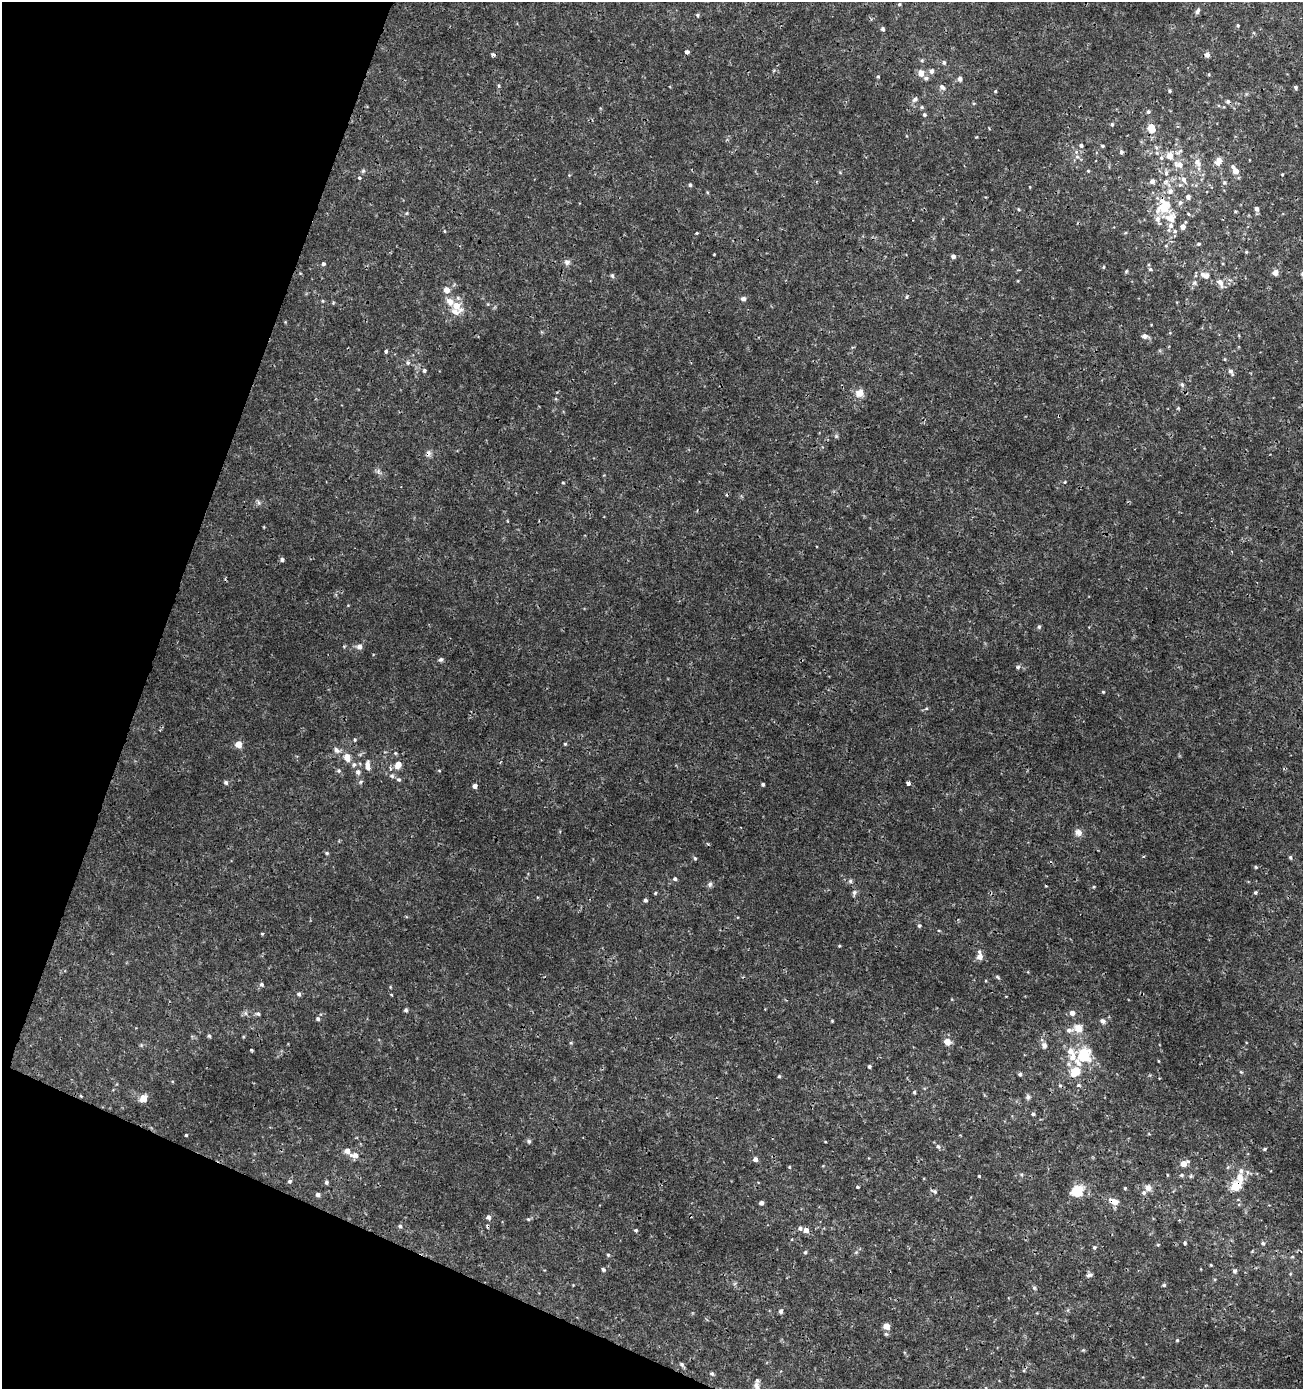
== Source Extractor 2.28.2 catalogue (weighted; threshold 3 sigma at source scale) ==
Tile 9 of 4 x 4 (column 1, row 3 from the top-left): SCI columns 276-1576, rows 1389-2775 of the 5691 x 5560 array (HDU 1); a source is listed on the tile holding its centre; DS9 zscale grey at full resolution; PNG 1305 x 1391 px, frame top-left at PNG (2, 2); no overlay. Shown black and unused: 18% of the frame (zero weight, under 3 of 4 exposures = <1% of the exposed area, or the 3 px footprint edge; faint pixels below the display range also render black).
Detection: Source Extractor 2.28.2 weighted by HDU 2 'WHT'; one run over the whole footprint, this tile lists its part. Background 0.00201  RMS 0.001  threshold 0.00451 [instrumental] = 3 sigma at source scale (4.5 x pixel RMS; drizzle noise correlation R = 1.50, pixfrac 1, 0.0396/0.0396 arcsec/px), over >= 5 px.
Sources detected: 219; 4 cosmic-ray / hot-pixel residue — not listed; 12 inside a brighter listed object's ellipse — not listed separately; the other 203 listed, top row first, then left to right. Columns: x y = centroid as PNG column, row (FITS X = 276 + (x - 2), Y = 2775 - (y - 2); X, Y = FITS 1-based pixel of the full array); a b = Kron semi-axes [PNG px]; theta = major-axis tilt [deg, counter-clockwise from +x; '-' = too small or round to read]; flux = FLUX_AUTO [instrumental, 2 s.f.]
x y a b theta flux
899 4 5 4 - 0.12
1197 11 8 5 64 0.26
697 15 5 4 - 0.14
1238 25 4 4 - 0.12
883 29 4 4 - 0.19
687 52 4 4 - 0.45
1207 54 5 5 - 0.46
493 55 4 3 - 0.33
922 60 6 4 18 0.11
944 62 5 5 - 0.21
931 71 6 5 - 0.42
921 73 7 6 - 0.7
878 77 4 3 - 0.1
926 78 5 5 - 0.22
960 79 5 5 - 0.3
942 87 7 6 - 0.37
1295 87 5 4 - 0.18
995 91 4 3 - 0.097
1170 91 4 4 - 0.13
915 99 8 6 32 0.29
1148 112 5 4 - 0.15
924 115 5 4 - 0.17
1112 124 5 4 - 0.17
1151 128 7 6 - 1.6
1081 145 5 4 - 0.23
1102 146 4 3 - 0.13
1121 152 5 4 - 0.23
1169 156 7 6 - 0.95
1077 157 6 5 - 0.23
1161 158 6 5 - 0.19
1218 161 10 7 68 0.75
1197 162 12 8 -67 0.68
1179 165 11 7 -14 0.76
363 171 6 4 44 0.14
1088 171 4 3 - 0.087
1236 171 6 5 - 0.77
1166 173 8 5 89 0.27
1282 174 4 2 - 0.075
359 178 5 4 - 0.13
1184 179 9 6 -65 0.47
1152 181 5 5 - 0.37
1166 182 8 6 47 0.32
1224 182 5 4 - 0.15
690 185 4 4 - 0.16
1170 191 9 8 - 0.5
707 192 5 3 - 0.096
1188 197 6 6 - 0.26
1164 207 19 12 40 2.4
1018 209 4 3 - 0.091
1257 209 5 5 - 0.34
1235 211 4 3 - 0.1
407 213 6 3 71 0.1
1188 214 5 3 - 0.098
1170 218 15 12 0 1.2
1183 227 5 5 - 0.51
444 231 5 3 - 0.084
1175 231 5 5 - 0.17
697 233 4 3 - 0.085
1198 244 5 4 - 0.14
1166 246 4 3 - 0.081
1246 252 4 4 - 0.11
714 254 3 2 - 0.07
953 256 5 5 - 0.3
567 262 8 7 - 0.33
323 264 4 4 - 0.2
1103 267 4 4 - 0.11
1150 269 6 5 - 0.18
1126 271 5 5 - 0.12
1275 273 5 5 - 0.76
612 276 6 5 - 0.16
1206 276 8 7 - 0.38
1220 283 12 6 -63 0.54
446 290 5 5 - 0.82
906 297 5 3 - 0.1
743 299 7 5 3 0.27
456 306 12 7 -41 1.5
1145 336 7 6 - 0.37
386 351 4 3 - 0.25
408 363 6 5 - 0.18
424 370 5 5 - 0.19
1231 372 9 4 -58 0.28
1182 384 8 5 -64 0.21
860 393 11 10 - 0.79
836 436 6 4 -46 0.14
428 453 8 7 - 0.32
1065 482 4 4 - 0.087
563 483 4 3 - 0.09
282 559 5 5 - 0.23
1039 627 6 4 68 0.14
359 647 6 6 - 0.44
441 659 6 5 - 0.19
1018 667 5 5 - 0.18
1103 692 4 4 - 0.091
355 740 5 4 - 0.12
565 744 4 4 - 0.11
238 745 5 5 - 1.3
336 750 8 6 -50 0.38
395 753 5 4 - 0.11
347 757 9 7 -72 0.84
354 765 6 5 - 0.19
367 765 12 6 -90 0.58
398 765 9 7 59 0.83
439 770 5 3 - 0.078
339 771 5 5 - 0.17
358 772 8 6 -64 0.3
392 776 6 5 - 0.22
399 779 6 5 - 0.19
226 782 6 5 - 0.21
361 782 6 5 - 0.17
908 783 4 4 - 0.52
763 784 4 3 - 0.16
475 786 4 4 - 0.4
1078 832 9 8 - 0.52
327 853 5 4 - 0.13
1290 857 5 4 - 0.15
695 858 5 4 - 0.12
1256 867 4 4 - 0.11
675 879 5 4 - 0.21
850 881 6 5 - 0.17
710 884 8 6 73 0.22
854 892 7 5 69 0.23
1255 892 5 4 - 0.14
645 900 4 4 - 0.2
919 926 4 4 - 0.12
262 934 5 3 - 0.1
839 946 4 3 - 0.083
980 957 8 7 - 0.61
998 977 8 3 -43 0.13
261 984 6 5 - 0.2
299 994 5 4 - 0.21
406 1010 4 4 - 0.21
245 1013 7 4 -71 0.18
1072 1013 5 5 - 0.52
258 1014 6 5 - 0.2
318 1019 6 5 - 0.19
832 1021 3 3 - 0.082
1103 1021 7 6 - 0.28
1078 1028 6 5 - 1.9
1069 1030 11 6 -1 0.43
209 1036 5 4 - 0.13
947 1042 8 7 - 0.7
1044 1045 8 7 - 0.34
251 1050 4 3 - 0.097
1070 1051 9 8 - 0.78
1084 1056 17 14 45 4
869 1066 4 4 - 0.14
1075 1072 12 9 45 1.8
1241 1072 5 4 - 0.11
1020 1074 4 4 - 0.19
779 1076 4 4 - 0.13
1078 1085 5 4 - 0.15
914 1092 4 4 - 0.13
81 1096 5 3 - 0.079
1028 1097 8 5 89 0.21
143 1098 5 5 - 1.6
1033 1114 4 3 - 0.15
186 1135 3 3 - 0.099
529 1141 6 5 - 0.17
825 1141 4 2 - 0.079
938 1146 6 4 -61 0.19
1265 1149 5 3 - 0.13
354 1155 13 7 -4 0.62
755 1159 5 4 - 0.39
1184 1164 6 5 - 1.1
789 1167 4 4 - 0.098
1181 1175 5 4 - 0.16
979 1176 3 3 - 0.083
1240 1177 15 8 -82 1
290 1181 6 5 - 0.19
326 1182 5 5 - 0.19
857 1187 4 3 - 0.11
1235 1187 6 5 - 3.1
1125 1188 4 3 - 0.096
1148 1188 9 8 - 0.5
934 1191 9 5 -29 0.23
1077 1191 6 5 - 7.7
318 1195 5 5 - 0.32
1114 1202 12 7 -23 0.8
761 1203 5 4 - 0.31
488 1217 5 5 - 0.33
528 1219 5 5 - 0.14
400 1226 5 5 - 0.17
800 1228 5 5 - 0.25
636 1230 5 4 - 0.14
806 1230 5 5 - 0.57
1185 1243 4 4 - 0.14
1263 1243 6 5 - 0.21
1094 1247 5 5 - 0.15
805 1252 5 4 - 0.14
608 1255 5 4 - 0.12
1292 1257 5 3 - 0.096
1211 1265 4 3 - 0.085
603 1269 5 5 - 0.17
1235 1271 6 5 - 0.2
1089 1275 9 4 10 0.23
1164 1285 5 4 - 0.13
1034 1288 5 5 - 0.15
781 1311 6 5 - 0.21
887 1326 5 5 - 1.4
1177 1340 4 3 - 0.094
682 1364 7 5 -51 0.2
712 1374 6 5 - 0.15
756 1386 12 7 -72 0.51
Overlapping masked pixels (flux is a lower limit): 4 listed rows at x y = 428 453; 1240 1177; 1235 1187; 1114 1202
Isophote crosses this tile's border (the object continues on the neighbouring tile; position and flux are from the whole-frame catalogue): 1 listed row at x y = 756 1386